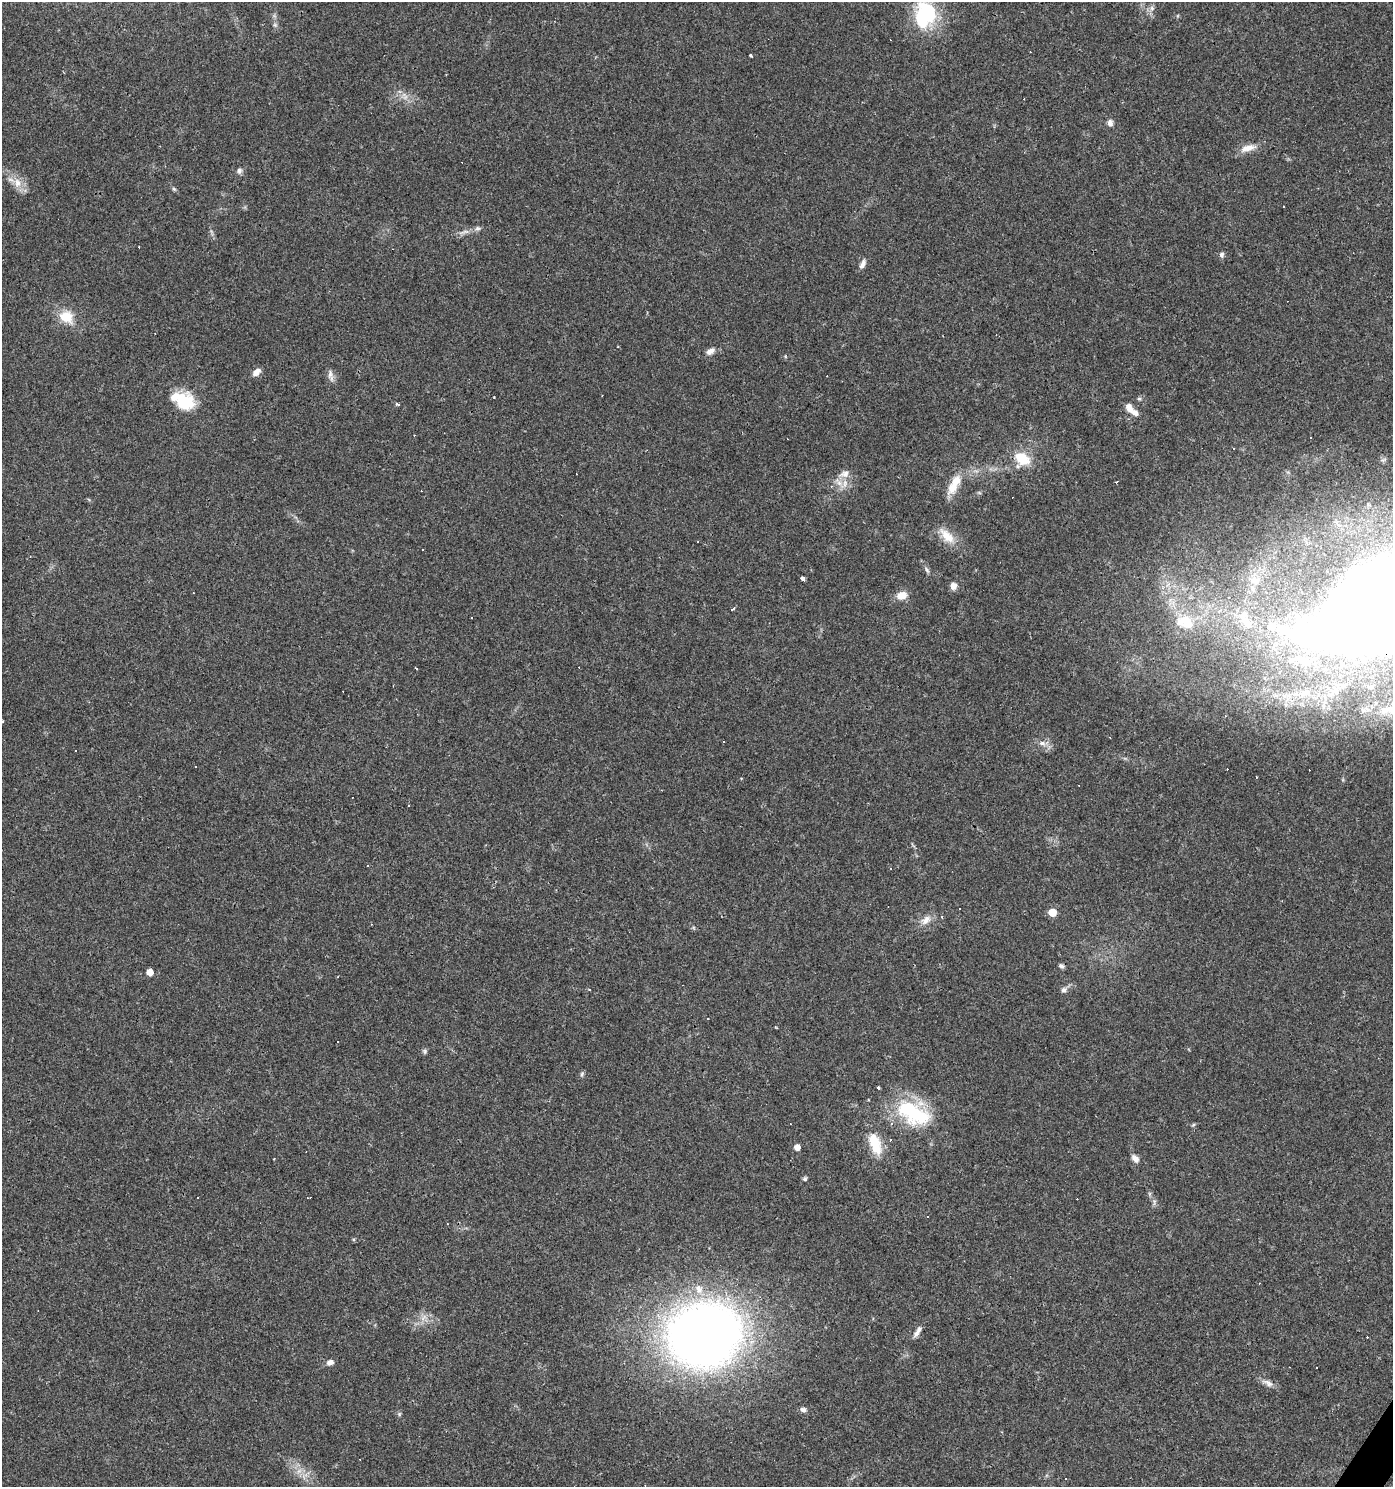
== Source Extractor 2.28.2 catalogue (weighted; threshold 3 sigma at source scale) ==
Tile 6 of 4 x 4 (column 2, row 2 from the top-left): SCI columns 1638-3028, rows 2970-4454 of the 5988 x 5939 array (HDU 1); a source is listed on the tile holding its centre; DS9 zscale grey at full resolution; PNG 1395 x 1489 px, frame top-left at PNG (2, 2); no overlay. Shown black and unused: <1% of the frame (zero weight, under 3 of 4 exposures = <1% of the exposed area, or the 3 px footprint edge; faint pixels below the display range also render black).
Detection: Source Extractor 2.28.2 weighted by HDU 2 'WHT'; one run over the whole footprint, this tile lists its part. Background 0.029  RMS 0.0038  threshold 0.0173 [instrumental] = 3 sigma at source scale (4.5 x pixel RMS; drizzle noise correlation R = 1.50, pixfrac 1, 0.0396/0.0396 arcsec/px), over >= 5 px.
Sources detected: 131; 2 too faint to see at this stretch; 2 inside a brighter object's white glare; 42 cosmic-ray / hot-pixel residue — not listed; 7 inside a brighter listed object's ellipse — not listed separately; the other 78 listed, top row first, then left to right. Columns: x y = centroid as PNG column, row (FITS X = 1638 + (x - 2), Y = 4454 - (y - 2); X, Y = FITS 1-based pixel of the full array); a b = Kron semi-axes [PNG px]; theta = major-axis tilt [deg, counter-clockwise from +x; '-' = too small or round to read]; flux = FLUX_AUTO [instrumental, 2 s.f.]
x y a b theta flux
1152 8 7 6 - 1.1
922 16 36 19 -89 21
751 56 4 2 - 0.64
405 96 12 7 -66 2.4
1110 123 8 7 - 1.6
1248 148 24 8 15 4.1
239 170 8 6 69 1.1
17 183 15 9 -86 3.9
174 189 7 4 -45 0.62
1284 206 3 3 - 0.86
464 232 17 5 15 2.1
1221 254 7 6 - 1.1
862 264 13 6 67 1.8
66 317 19 14 -21 8.2
618 347 3 2 - 0.33
710 351 11 7 31 2.3
256 372 10 6 41 2.5
330 375 11 7 -81 1.9
1139 399 5 5 - 0.6
184 401 28 19 -26 15
397 404 5 4 - 0.67
1129 408 14 9 -60 2.8
1310 437 3 2 - 0.45
1234 448 3 2 - 0.59
1022 458 18 12 -34 10
845 474 15 9 17 2.9
956 481 25 13 56 6.9
1116 482 3 2 - 0.55
845 484 13 6 81 2.5
947 536 25 11 -46 6.8
422 550 3 2 - 0.64
30 556 3 3 - 0.43
927 570 8 5 -60 0.94
802 579 5 4 - 2.6
1255 580 18 11 4 5.3
953 586 9 8 - 2.1
902 595 14 10 15 4
1382 604 111 53 35 1300
733 609 5 3 - 0.96
471 617 2 2 - 0.35
1187 622 25 16 -39 12
1247 623 21 15 -58 9.1
1271 626 17 11 -9 6.6
1281 648 7 5 14 1.4
416 668 3 2 - 0.66
1305 692 16 10 23 5.1
1375 703 3 3 - 1.7
2 722 3 3 - 1
1110 737 3 2 - 0.31
1042 743 10 6 -21 2
1256 777 3 2 - 0.43
352 797 3 2 - 0.65
960 909 2 2 - 0.34
1052 912 5 5 - 9.2
926 920 17 10 40 3.5
1061 966 7 5 -29 0.86
150 972 5 5 - 5
338 976 3 2 - 0.26
589 990 3 3 - 0.54
1064 990 9 7 53 1.4
707 1019 3 3 - 0.65
425 1051 7 6 - 0.74
582 1074 8 5 76 0.72
913 1113 49 26 -28 31
1193 1125 6 4 19 0.5
875 1143 28 12 -69 11
797 1147 5 5 - 2.7
1135 1158 11 7 -50 1.9
274 1159 3 2 - 0.38
805 1178 6 5 - 0.66
309 1198 6 3 13 1
916 1334 10 7 45 1.7
705 1335 80 70 21 280
330 1362 8 6 24 1.9
1317 1368 3 2 - 0.39
1268 1383 16 7 -31 2.3
803 1410 8 6 -6 1.4
399 1414 6 4 48 0.57
Overlapping masked pixels (flux is a lower limit): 1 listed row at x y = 1382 604
Isophote crosses this tile's border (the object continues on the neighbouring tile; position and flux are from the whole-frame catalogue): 2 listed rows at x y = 1382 604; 2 722